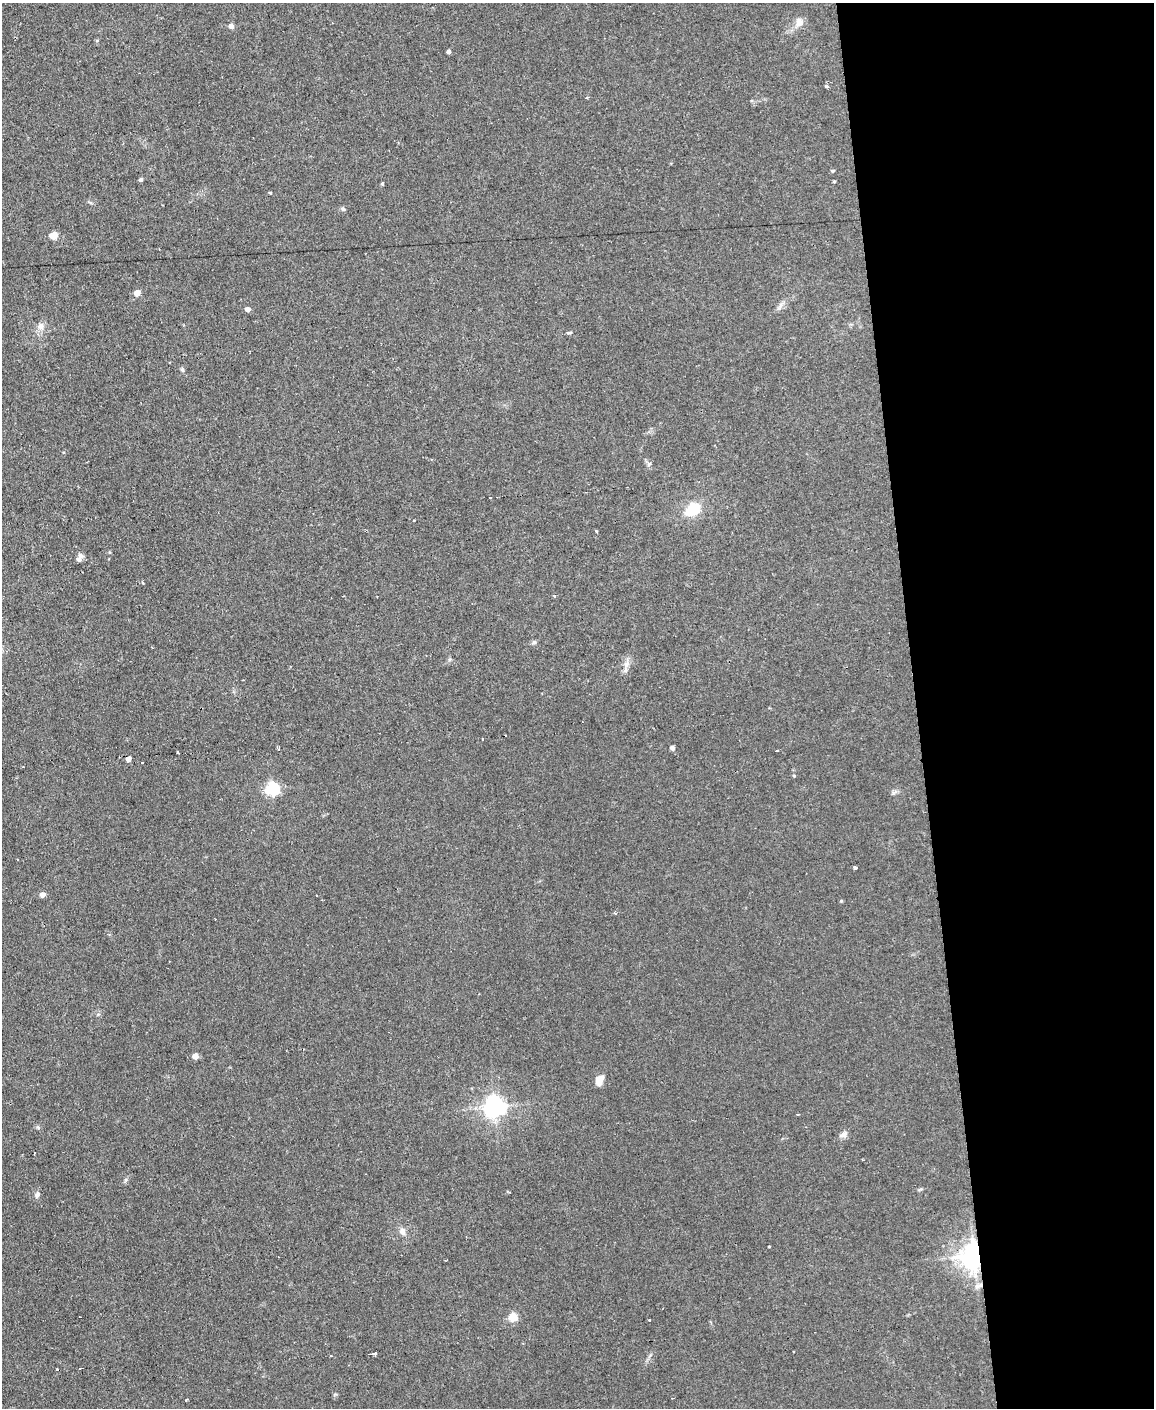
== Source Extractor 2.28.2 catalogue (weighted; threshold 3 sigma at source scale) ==
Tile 8 of 4 x 3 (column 4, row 2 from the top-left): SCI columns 3458-4609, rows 1641-3046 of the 4609 x 4577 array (HDU 1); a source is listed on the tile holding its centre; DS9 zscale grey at full resolution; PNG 1156 x 1410 px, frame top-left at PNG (2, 3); no overlay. Shown black and unused: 21% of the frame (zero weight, under 2 of 3 exposures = <1% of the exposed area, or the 3 px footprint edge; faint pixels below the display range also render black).
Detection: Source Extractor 2.28.2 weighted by HDU 2 'WHT'; one run over the whole footprint, this tile lists its part. Background 0.0454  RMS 0.0051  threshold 0.0229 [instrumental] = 3 sigma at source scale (4.5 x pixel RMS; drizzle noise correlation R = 1.50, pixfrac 1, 0.05/0.05 arcsec/px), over >= 5 px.
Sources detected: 60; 9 cosmic-ray / hot-pixel residue — not listed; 2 inside a brighter listed object's ellipse — not listed separately; the other 49 listed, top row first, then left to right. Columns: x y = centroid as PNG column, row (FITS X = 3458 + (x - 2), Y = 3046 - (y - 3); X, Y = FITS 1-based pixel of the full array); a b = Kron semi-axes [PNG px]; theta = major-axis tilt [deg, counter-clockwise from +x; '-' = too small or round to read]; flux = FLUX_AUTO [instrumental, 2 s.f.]
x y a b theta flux
799 23 12 10 -77 3.4
231 26 6 5 - 1.9
448 52 4 4 - 1.6
826 86 4 4 - 0.74
586 98 3 2 - 1.1
833 171 5 3 - 0.46
141 180 4 4 - 1
834 181 3 3 - 0.48
382 184 4 3 - 0.66
270 193 3 3 - 0.48
343 209 6 4 -42 0.75
53 236 5 5 - 12
137 293 5 4 - 7.9
247 309 5 4 - 2.4
41 326 9 8 - 2.5
570 332 5 3 - 0.65
182 370 6 5 - 0.84
490 497 3 3 - 1.7
693 509 7 6 - 30
414 520 3 3 - 0.56
596 531 4 3 - 0.43
79 559 8 7 - 1.5
554 596 4 3 - 0.62
534 642 6 6 - 0.94
627 665 10 5 81 2.1
672 748 4 4 - 2
278 749 5 3 - 0.91
777 751 4 2 - 0.74
128 759 4 4 - 4.1
794 776 4 3 - 0.46
272 789 6 6 - 90
855 868 3 3 - 1.3
42 895 7 6 - 1.7
195 1056 4 4 - 5.3
600 1078 13 8 23 2.8
495 1107 7 7 - 320
798 1114 3 2 - 0.78
844 1134 11 7 35 2
37 1195 8 6 59 1.4
402 1232 11 8 -72 2.5
769 1246 3 3 - 0.64
974 1256 7 7 - 570
980 1285 7 5 44 1.7
512 1317 5 5 - 22
649 1320 3 2 - 0.65
375 1354 4 3 - 7.3
331 1356 2 2 - 0.57
80 1368 3 3 - 2.1
57 1369 3 2 - 0.43
Overlapping masked pixels (flux is a lower limit): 3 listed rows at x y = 128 759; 974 1256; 980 1285
Unlisted compact peaks at least as high as the median listed source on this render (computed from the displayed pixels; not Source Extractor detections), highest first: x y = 893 793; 841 901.